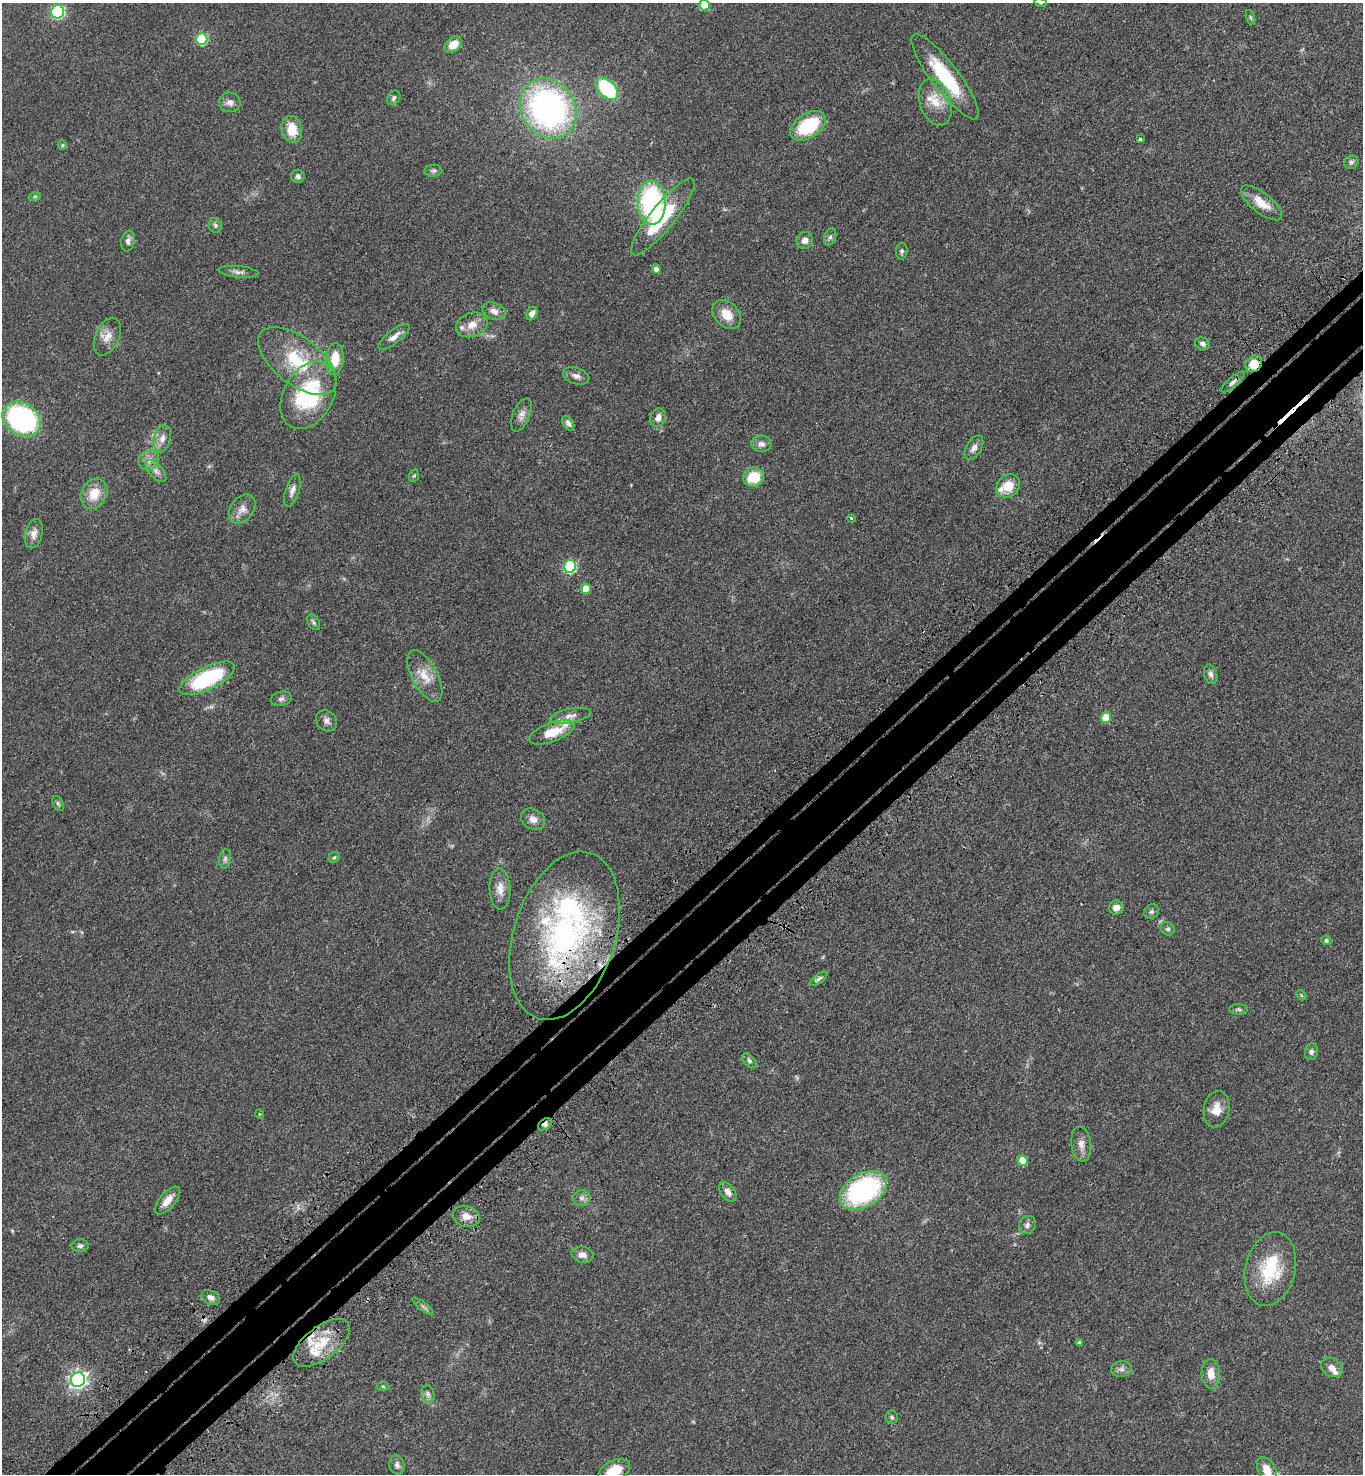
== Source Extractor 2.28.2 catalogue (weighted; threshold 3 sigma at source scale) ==
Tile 7 of 4 x 4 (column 3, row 2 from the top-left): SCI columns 2973-4333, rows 3044-4515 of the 6086 x 6089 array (HDU 1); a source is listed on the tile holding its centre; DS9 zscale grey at full resolution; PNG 1365 x 1476 px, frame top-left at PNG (2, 3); each listed source drawn as its Kron ellipse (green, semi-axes under 4 px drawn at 4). Shown black and unused: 6% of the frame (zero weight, under 3 of 4 exposures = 6% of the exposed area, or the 3 px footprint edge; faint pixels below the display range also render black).
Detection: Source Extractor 2.28.2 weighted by HDU 2 'WHT'; one run over the whole footprint, this tile lists its part. Background 0.0454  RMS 0.0052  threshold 0.0235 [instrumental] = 3 sigma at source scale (4.5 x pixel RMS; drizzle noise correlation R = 1.50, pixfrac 1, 0.05/0.05 arcsec/px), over >= 5 px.
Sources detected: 128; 1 inside a brighter object's white glare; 2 cosmic-ray / hot-pixel residue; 1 long thin detection or spike segment (spike, bleed or trail) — neither listed nor drawn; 10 inside a brighter listed object's ellipse — not listed separately; the other 114 listed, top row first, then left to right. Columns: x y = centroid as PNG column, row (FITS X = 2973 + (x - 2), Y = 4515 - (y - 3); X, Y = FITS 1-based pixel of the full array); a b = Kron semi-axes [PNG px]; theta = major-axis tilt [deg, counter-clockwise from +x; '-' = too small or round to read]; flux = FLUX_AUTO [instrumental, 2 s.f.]
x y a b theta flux
1041 3 6 4 -17 0.58
705 5 5 5 - 18
57 12 7 6 - 68
1250 17 8 3 -71 0.79
202 39 6 5 - 35
453 44 9 7 39 6.9
945 77 52 13 -53 31
607 89 13 8 -46 43
394 98 8 6 57 1.5
230 102 10 10 - 2.6
935 102 24 15 -72 11
548 108 31 26 -56 150
808 126 20 12 33 29
292 129 13 10 -79 10
1140 139 3 3 - 0.65
62 145 5 4 - 0.64
1351 162 7 6 - 1.3
433 171 9 6 1 1.3
298 176 7 6 - 1.7
35 196 6 4 19 0.83
652 203 22 14 -88 81
1262 203 25 10 -38 9.2
663 217 48 12 51 30
215 225 7 6 - 1.2
830 237 9 5 70 1.4
805 240 8 8 - 2.7
128 241 10 7 80 2.4
902 251 8 6 88 1.2
656 269 4 4 - 3.1
238 272 20 6 -5 2.4
494 311 12 8 -20 3.2
532 314 7 5 62 2.8
727 314 16 12 -47 8.3
472 325 16 12 20 5.8
107 337 20 11 65 5.7
394 337 19 6 38 3.7
1203 344 7 6 - 1.8
335 359 16 9 84 11
297 361 46 23 -38 31
1254 364 9 7 47 8.8
576 376 13 8 -17 2.5
1233 382 15 5 40 2
308 395 36 24 60 47
521 415 17 8 68 3.3
658 418 9 7 69 3.3
22 419 20 15 -34 82
568 423 8 5 -58 2.2
162 439 14 8 77 3.7
761 444 10 8 -5 2.5
974 448 13 7 60 3
149 460 11 9 44 3.4
156 471 13 6 -48 2.8
414 476 6 5 - 0.75
754 477 10 9 - 14
1008 486 12 10 42 9.3
292 490 17 6 72 2.8
94 494 16 12 60 9.6
242 509 16 11 53 4.6
851 518 4 4 - 0.71
34 534 15 8 76 3.7
570 566 6 6 - 54
586 589 5 5 - 8.8
313 622 8 5 -57 1.2
1211 674 10 6 -74 2
425 676 28 12 -62 9.4
207 678 30 11 26 48
281 699 10 7 14 1.6
570 716 21 7 11 3.5
1106 718 5 5 - 14
326 721 11 9 -46 2.6
552 732 24 9 20 11
58 803 8 5 -63 1
533 819 12 10 -32 3.5
334 857 6 5 - 0.84
225 859 9 6 81 1.6
500 889 21 10 -88 5.4
1116 908 7 7 - 3.1
1151 912 8 7 - 1.3
1168 929 7 6 - 1.2
564 936 87 51 72 150
1326 940 5 4 - 1.2
819 979 10 4 35 1.4
1301 995 6 4 -47 0.58
1239 1009 9 5 -1 1.1
1311 1052 8 6 76 1.6
749 1061 9 5 -46 1.3
1216 1109 18 12 81 6.8
260 1114 5 3 - 0.4
545 1124 7 5 35 2.4
1081 1144 18 10 -84 4
1022 1161 5 5 - 9.4
863 1190 25 16 31 78
728 1192 11 7 -51 3.1
582 1198 9 8 - 2.1
167 1201 17 7 49 6
466 1216 14 10 -13 4.9
1027 1225 9 8 - 1.9
80 1246 8 6 2 1.5
582 1255 11 8 -15 3
1270 1269 37 25 76 29
211 1298 10 7 -28 2.4
423 1306 13 4 -37 1.4
322 1343 33 16 37 17
1079 1343 4 4 - 1.4
1332 1367 11 9 -33 3.2
1121 1369 10 8 7 2.1
1211 1374 15 9 -86 5.8
78 1380 7 7 - 180
383 1386 6 4 -4 0.62
428 1394 9 6 -73 1.7
892 1417 6 6 - 1.1
397 1465 10 7 -77 1.9
1267 1470 14 8 -64 8.6
614 1471 17 10 26 10
Overlapping masked pixels (flux is a lower limit): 4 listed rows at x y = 1254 364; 1233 382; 564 936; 545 1124
Isophote crosses this tile's border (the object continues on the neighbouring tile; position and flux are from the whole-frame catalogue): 4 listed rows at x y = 1041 3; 705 5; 1267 1470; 614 1471